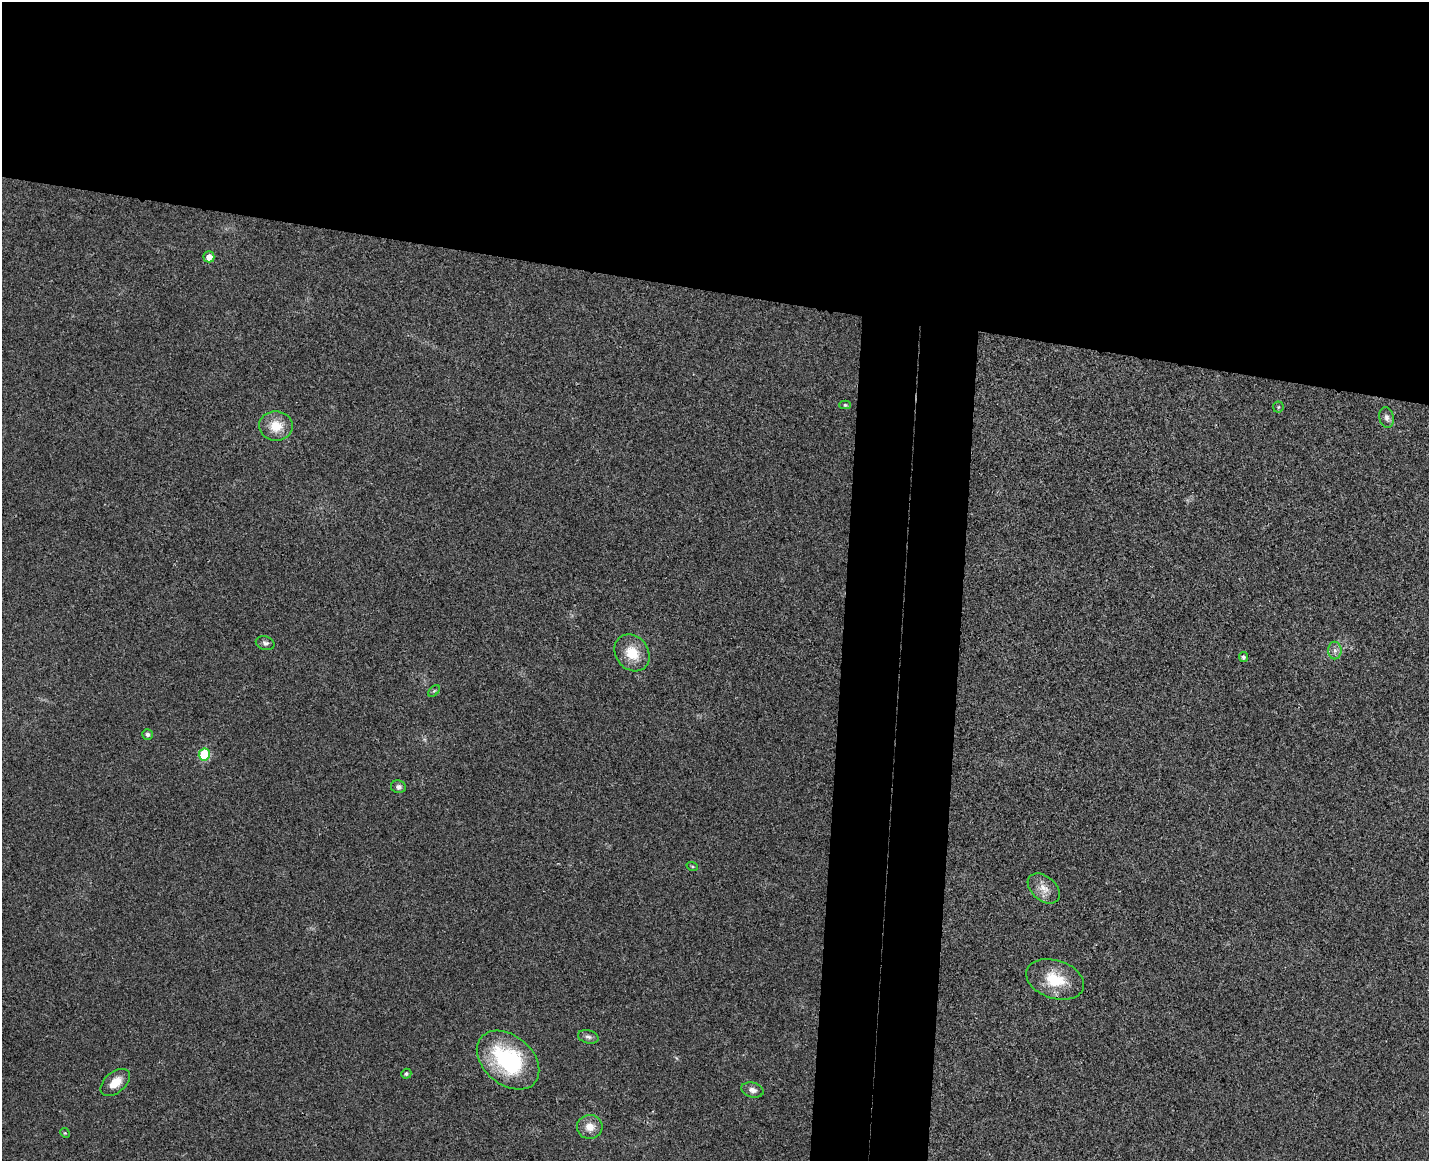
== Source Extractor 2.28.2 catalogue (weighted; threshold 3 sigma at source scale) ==
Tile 2 of 3 x 4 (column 2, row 1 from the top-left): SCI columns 1597-3023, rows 3491-4649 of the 4732 x 4672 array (HDU 1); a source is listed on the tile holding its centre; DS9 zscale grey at full resolution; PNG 1431 x 1163 px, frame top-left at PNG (2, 2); each listed source drawn as its Kron ellipse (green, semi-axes under 4 px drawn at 4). Shown black and unused: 31% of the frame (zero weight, under 3 of 4 exposures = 6% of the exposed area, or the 3 px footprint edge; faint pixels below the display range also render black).
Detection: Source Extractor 2.28.2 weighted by HDU 2 'WHT'; one run over the whole footprint, this tile lists its part. Background 0.0215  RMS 0.0063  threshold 0.0286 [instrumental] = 3 sigma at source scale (4.5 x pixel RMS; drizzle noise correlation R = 1.50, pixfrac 1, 0.05/0.05 arcsec/px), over >= 5 px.
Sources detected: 23; all 23 listed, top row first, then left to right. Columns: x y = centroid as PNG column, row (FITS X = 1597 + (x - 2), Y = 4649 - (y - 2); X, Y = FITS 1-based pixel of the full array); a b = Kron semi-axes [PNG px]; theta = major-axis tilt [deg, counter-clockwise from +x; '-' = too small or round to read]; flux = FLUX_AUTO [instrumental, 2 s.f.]
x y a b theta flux
209 257 5 5 - 4.6
845 405 5 4 - 1
1278 407 5 5 - 0.89
1387 417 10 7 -77 2.6
276 426 17 14 1 13
265 643 9 6 -17 2.1
1335 650 9 6 -90 2.6
632 653 19 16 -52 15
1243 657 5 4 - 1.5
434 691 7 4 44 1
147 734 5 5 - 1.9
204 755 6 5 - 28
398 787 7 6 - 2.3
692 866 6 3 -19 0.74
1044 888 18 12 -40 7
1055 979 30 19 -18 21
588 1037 10 6 -14 2.1
508 1060 35 24 -40 66
406 1074 5 5 - 1.2
115 1082 17 10 41 9.5
752 1090 11 7 -16 3.2
590 1127 13 12 - 7.3
65 1133 5 4 - 0.68